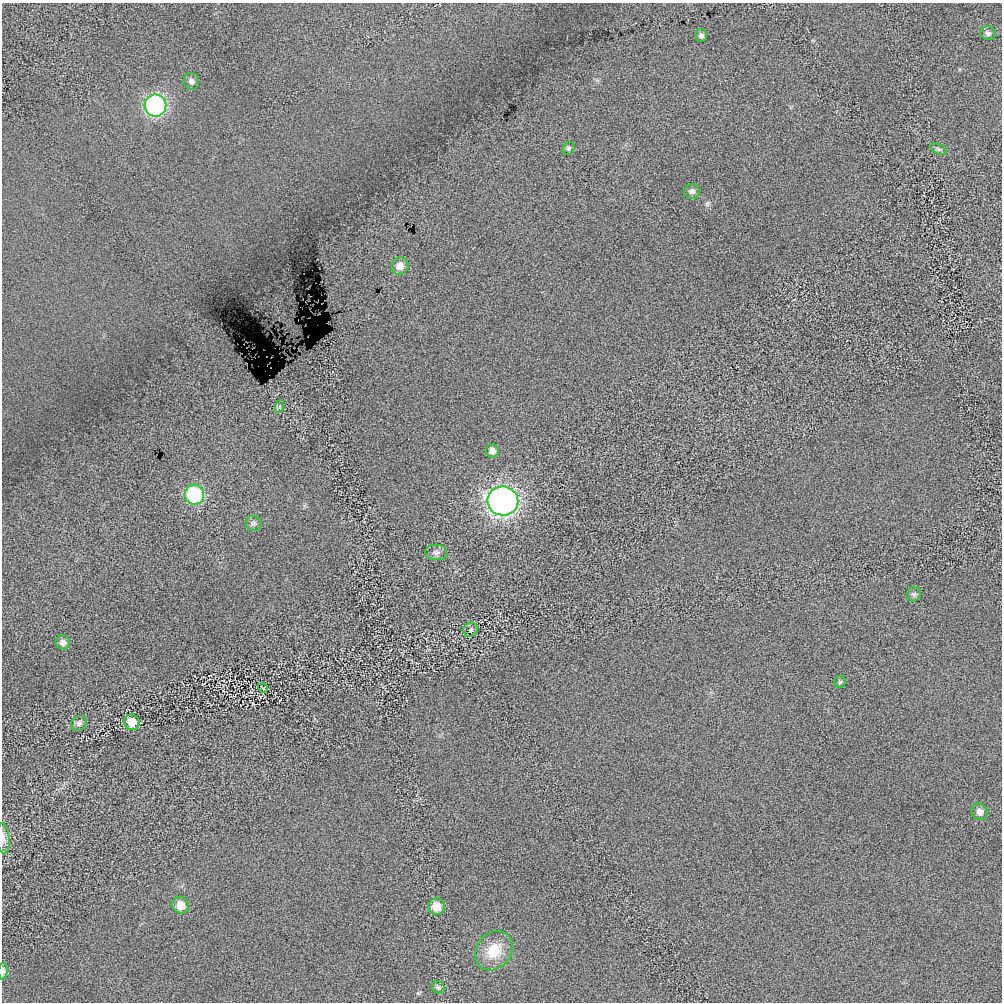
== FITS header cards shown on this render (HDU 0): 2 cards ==
NAXIS1  =                 1000 / length of data axis 1
NAXIS2  =                 1000 / length of data axis 2

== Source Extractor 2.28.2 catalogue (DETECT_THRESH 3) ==
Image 1000 x 1000 px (HDU 0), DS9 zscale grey, 1 PNG px = 1 image px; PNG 1004 x 1004 px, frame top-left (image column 1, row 1000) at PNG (2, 3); each listed source drawn as its Kron ellipse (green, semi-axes under 4 px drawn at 4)
Background 13.5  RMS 450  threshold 1340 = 3 sigma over >= 5 px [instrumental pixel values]
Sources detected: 28; all 28 listed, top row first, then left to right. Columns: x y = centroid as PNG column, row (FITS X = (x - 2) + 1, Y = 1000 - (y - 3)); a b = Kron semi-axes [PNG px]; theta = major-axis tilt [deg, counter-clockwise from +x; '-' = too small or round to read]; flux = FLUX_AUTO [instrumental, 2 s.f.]
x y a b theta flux
988 33 7 7 - 8.6e+04
701 36 6 6 - 8.6e+04
191 81 8 7 - 1.2e+05
155 106 11 11 - 4.7e+06
568 148 7 5 53 5.6e+04
938 149 9 5 -27 6.1e+04
692 191 8 7 - 1.2e+05
400 266 9 8 - 2.7e+05
280 406 6 4 71 5.1e+04
492 451 7 6 - 1.6e+05
194 495 10 9 - 2.3e+06
503 501 15 14 - 1.0e+07
253 523 8 7 - 9.1e+04
436 552 11 8 -5 1.3e+05
914 594 7 7 - 7.0e+04
471 630 7 6 - 8.7e+04
63 642 7 7 - 1.5e+05
840 682 6 6 - 5.1e+04
263 688 5 2 - 2.5e+04
132 722 8 7 - 7.0e+05
79 723 8 7 - 1.1e+05
980 812 8 8 - 1.9e+05
3 838 15 6 -85 1.8e+05
181 905 8 8 - 3.6e+05
437 907 8 8 - 4.6e+05
494 951 21 17 52 8.2e+05
3 971 8 4 86 1.3e+05
438 987 7 6 - 6.4e+04
At the frame edge (FLAGS 8, measured only in part): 2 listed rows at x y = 3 838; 3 971